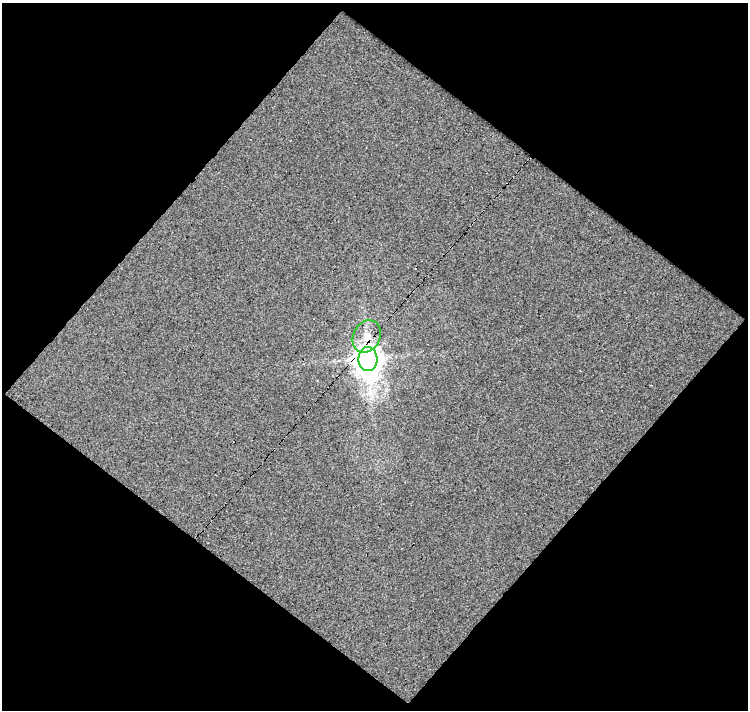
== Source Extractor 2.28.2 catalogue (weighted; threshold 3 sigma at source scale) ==
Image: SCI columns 1-746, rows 21-728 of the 746 x 749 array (HDU 1 of 3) = the unmasked area's bounding box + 8 px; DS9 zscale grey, full resolution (1 PNG px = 1 image px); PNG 750 x 712 px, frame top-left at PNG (2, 3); each listed source drawn as its Kron ellipse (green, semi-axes under 4 px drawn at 4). Shown black and unused: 51% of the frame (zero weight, under 4 of 8 exposures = <1% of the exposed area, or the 3 px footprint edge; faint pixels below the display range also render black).
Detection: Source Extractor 2.28.2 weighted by HDU 2 'WHT'. Background -0.00166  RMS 0.0052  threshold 0.0212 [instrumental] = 3 sigma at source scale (4.09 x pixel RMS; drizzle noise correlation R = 1.36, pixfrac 0.8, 0.0396/0.0396 arcsec/px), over >= 5 px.
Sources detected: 4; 2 cosmic-ray / hot-pixel residue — neither listed nor drawn; the other 2 listed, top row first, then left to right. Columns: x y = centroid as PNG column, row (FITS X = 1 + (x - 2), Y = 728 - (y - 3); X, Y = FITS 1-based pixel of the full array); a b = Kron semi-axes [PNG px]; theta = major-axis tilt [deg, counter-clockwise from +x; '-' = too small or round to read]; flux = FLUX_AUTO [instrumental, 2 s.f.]
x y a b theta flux
367 336 17 13 65 8.4
368 359 12 9 -89 620
Overlapping masked pixels (flux is a lower limit): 2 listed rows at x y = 367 336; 368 359